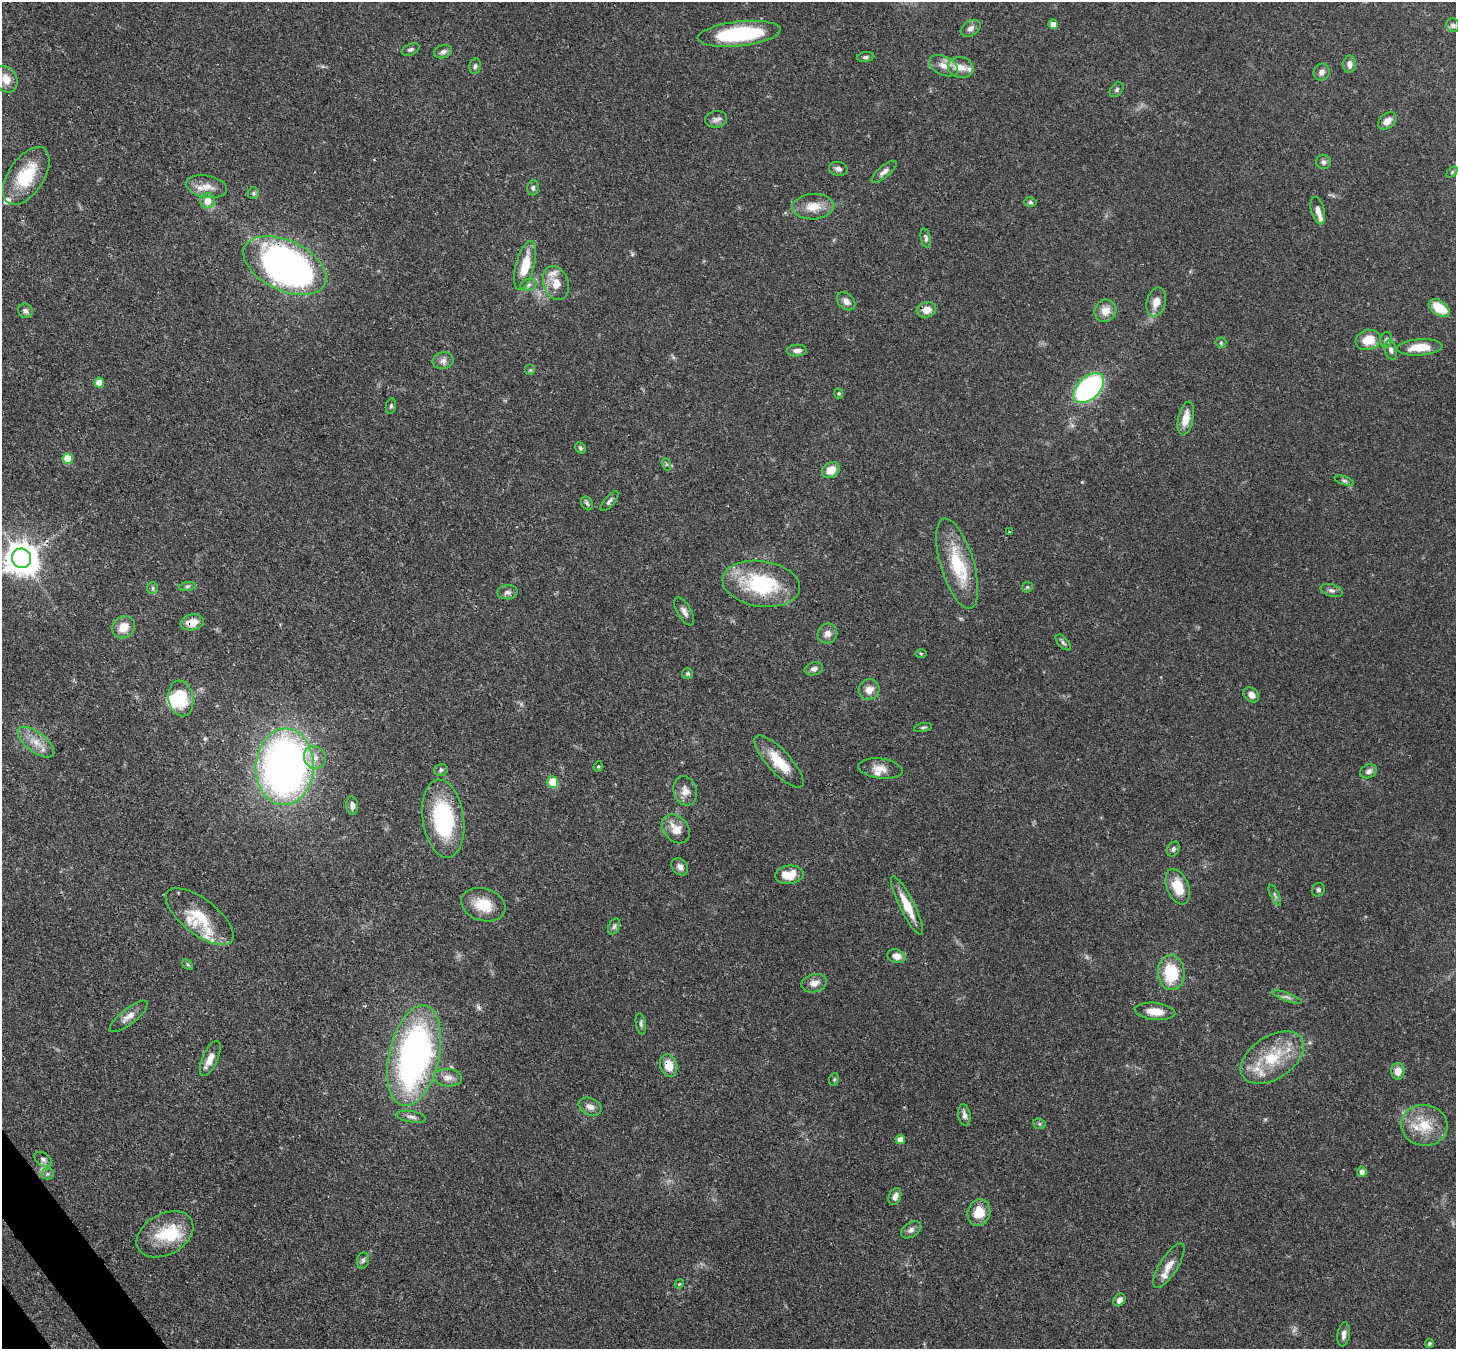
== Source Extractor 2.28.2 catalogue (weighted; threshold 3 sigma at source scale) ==
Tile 7 of 4 x 4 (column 3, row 2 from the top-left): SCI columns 2990-4443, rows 2906-4252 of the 5974 x 5946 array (HDU 1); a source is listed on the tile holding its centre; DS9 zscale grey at full resolution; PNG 1458 x 1351 px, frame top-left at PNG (2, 2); each listed source drawn as its Kron ellipse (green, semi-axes under 4 px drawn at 4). Shown black and unused: <1% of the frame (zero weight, under 3 of 4 exposures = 7% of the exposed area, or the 3 px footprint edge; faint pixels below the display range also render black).
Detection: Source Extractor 2.28.2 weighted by HDU 2 'WHT'; one run over the whole footprint, this tile lists its part. Background 0.0888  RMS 0.0038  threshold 0.0173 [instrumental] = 3 sigma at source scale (4.5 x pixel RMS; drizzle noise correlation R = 1.50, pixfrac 1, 0.05/0.05 arcsec/px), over >= 5 px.
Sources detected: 153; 1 too faint to see at this stretch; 2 inside a brighter object's white glare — neither listed nor drawn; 13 inside a brighter listed object's ellipse — not listed separately; the other 137 listed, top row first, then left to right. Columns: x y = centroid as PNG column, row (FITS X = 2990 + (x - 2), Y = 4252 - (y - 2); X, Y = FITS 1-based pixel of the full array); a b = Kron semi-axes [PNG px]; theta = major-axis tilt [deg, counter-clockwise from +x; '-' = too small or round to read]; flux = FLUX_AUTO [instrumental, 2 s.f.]
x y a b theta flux
1053 24 5 4 - 3.4
1453 25 7 6 - 1.1
971 28 11 7 33 1.7
739 34 42 12 6 36
411 50 9 5 23 0.99
443 52 9 6 18 1.3
866 57 9 5 6 0.91
1350 64 9 6 89 2.1
475 66 8 5 79 0.91
943 66 15 9 -25 3.5
961 67 13 10 -12 3.2
1322 72 8 8 - 1.8
6 79 14 11 -64 5.1
1117 90 8 6 52 0.85
716 119 11 8 11 1.8
1387 121 10 7 40 3
1323 162 7 7 - 1.1
838 169 9 7 -12 1.5
884 172 15 6 40 1.8
1452 172 6 4 45 0.48
26 176 32 17 56 19
207 187 21 11 -11 4.5
533 188 7 5 86 0.86
253 193 6 5 - 0.7
207 201 7 7 - 4.6
1030 202 6 5 - 0.74
813 207 21 12 3 6.4
1318 211 14 6 -74 2.3
926 238 9 5 -77 1
285 265 44 25 -25 190
525 265 25 9 75 10
556 283 17 12 -71 5.5
528 285 8 6 15 1.1
846 301 10 7 -43 2.1
1156 302 15 9 75 3.6
1439 308 12 7 -33 9.5
926 310 10 7 17 3.7
25 311 7 7 - 1.3
1105 311 11 10 - 4.4
1368 340 13 10 16 7.5
1386 340 8 5 73 0.92
1221 343 5 5 - 0.56
1420 347 23 8 4 7.6
1391 350 10 6 -76 1.4
797 351 10 6 4 1.8
443 361 10 8 11 1.8
530 370 5 5 - 0.6
99 383 5 5 - 5
1089 388 18 11 43 66
839 393 5 4 - 0.5
391 406 8 5 79 0.72
1186 418 17 7 78 5.4
580 448 6 5 - 0.7
68 459 5 5 - 10
666 464 6 4 -71 0.58
831 470 9 7 36 5.1
1344 481 10 4 -19 0.83
609 501 12 5 50 1
587 503 7 5 -55 0.74
1009 532 3 2 - 0.4
21 558 10 9 - 710
957 564 47 16 -73 20
761 584 39 22 -8 33
187 586 8 4 8 0.73
1027 587 6 5 - 0.57
153 588 6 5 - 0.72
1332 590 11 6 -17 1.4
508 592 10 7 2 1.4
684 611 16 7 -60 2
192 622 11 8 10 5.3
124 627 12 10 40 5
827 633 10 9 - 2.4
1063 642 9 5 -47 0.9
921 653 6 4 -2 0.41
814 669 9 6 15 1.4
688 673 5 5 - 0.7
869 690 10 10 - 3.3
1251 695 8 6 -40 2.2
181 698 18 12 -80 15
923 728 9 3 11 0.64
36 742 22 10 -37 5.4
315 758 12 10 -53 3.8
779 761 34 11 -47 11
598 766 5 4 - 0.48
285 767 38 29 86 210
881 769 22 10 -7 4.2
441 770 7 6 - 0.89
1369 771 8 6 27 1.4
553 782 6 5 - 11
685 791 15 11 -73 3.5
352 806 9 6 -83 1.8
443 819 39 20 -82 39
676 829 16 12 -47 5
1173 849 8 6 61 1
680 867 9 7 -49 1.9
789 875 14 9 7 7.4
1178 887 18 11 -68 8.8
1318 890 7 6 - 0.91
1275 895 11 4 -65 0.83
483 905 22 16 -18 9.6
907 906 32 7 -63 8.1
200 917 41 17 -38 14
614 927 8 5 63 0.92
896 956 9 6 -19 3
188 964 6 4 -45 0.56
1171 973 17 13 -86 16
814 983 13 9 14 3
1287 997 15 4 -20 1.4
1155 1011 20 8 -6 5.2
129 1016 23 7 38 3.4
641 1024 11 5 -79 0.97
414 1056 51 25 77 130
210 1058 19 7 66 4
1272 1058 35 21 33 19
669 1065 11 8 -73 5.8
1398 1071 8 7 - 3.5
448 1078 14 9 -3 2.6
834 1079 6 5 - 0.59
590 1107 12 8 -26 2.4
964 1115 11 6 -81 1.7
411 1117 15 5 -9 1.5
1039 1124 6 5 - 0.61
1424 1125 23 20 -7 12
900 1139 5 4 - 3
43 1159 10 6 -34 1.3
1362 1172 5 5 - 1.8
48 1174 6 5 - 0.81
895 1197 9 6 68 1.9
979 1212 13 11 73 7.6
911 1230 11 7 35 1.6
165 1234 30 20 28 14
363 1260 8 6 75 1.1
1169 1266 25 9 58 4.1
679 1284 5 3 - 0.4
1119 1300 7 5 53 1.9
1344 1334 12 6 81 1.8
1429 1343 4 4 - 0.57
Overlapping masked pixels (flux is a lower limit): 5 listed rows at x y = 285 265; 192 622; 285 767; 443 819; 669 1065